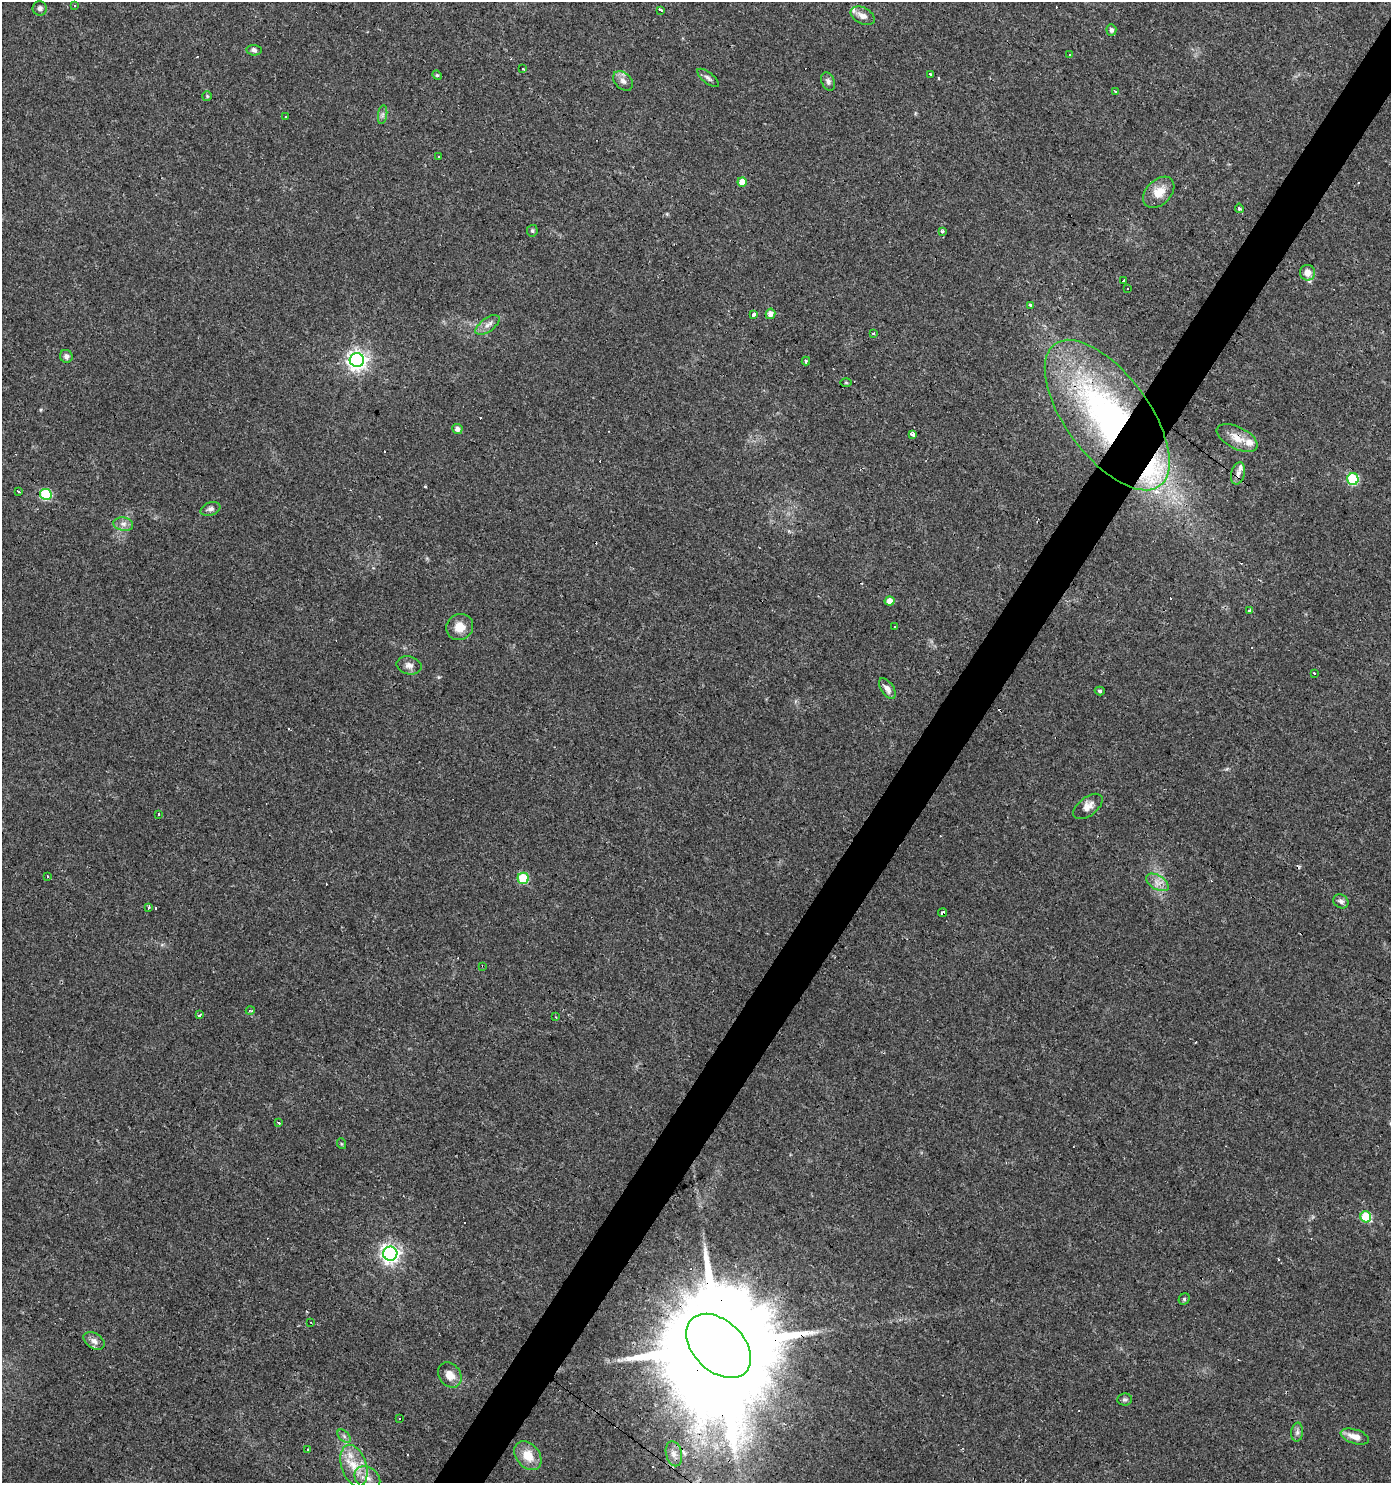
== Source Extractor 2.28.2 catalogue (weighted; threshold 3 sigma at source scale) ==
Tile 10 of 4 x 4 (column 2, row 3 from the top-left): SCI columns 1573-2961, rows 1489-2969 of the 5986 x 5932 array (HDU 1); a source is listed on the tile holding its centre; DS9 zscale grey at full resolution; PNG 1393 x 1485 px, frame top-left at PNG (2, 2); each listed source drawn as its Kron ellipse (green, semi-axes under 4 px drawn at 4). Shown black and unused: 4% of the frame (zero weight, under 3 of 4 exposures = <1% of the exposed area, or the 3 px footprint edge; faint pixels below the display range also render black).
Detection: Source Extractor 2.28.2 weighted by HDU 2 'WHT'; one run over the whole footprint, this tile lists its part. Background 0.0318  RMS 0.0037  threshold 0.0166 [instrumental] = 3 sigma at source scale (4.5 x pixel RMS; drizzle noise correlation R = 1.50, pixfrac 1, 0.0396/0.0396 arcsec/px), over >= 5 px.
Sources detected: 114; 25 cosmic-ray / hot-pixel residue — neither listed nor drawn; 5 inside a brighter listed object's ellipse — not listed separately; the other 84 listed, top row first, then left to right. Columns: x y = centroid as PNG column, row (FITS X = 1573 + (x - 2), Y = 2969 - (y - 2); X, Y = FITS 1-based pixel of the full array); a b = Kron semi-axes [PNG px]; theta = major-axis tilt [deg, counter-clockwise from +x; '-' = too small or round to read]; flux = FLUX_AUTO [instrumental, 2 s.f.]
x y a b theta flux
75 5 3 3 - 1.2
40 8 7 7 - 1.1
661 10 4 3 - 9.2
863 16 13 8 -26 2.5
1111 30 5 5 - 1.1
254 50 7 5 -7 0.99
1069 54 3 3 - 0.67
523 68 3 2 - 0.53
437 75 5 4 - 0.53
930 75 4 3 - 1.2
708 78 13 5 -38 1.2
623 81 11 8 -45 2
828 81 9 6 -68 1.2
1115 91 3 3 - 0.74
207 96 5 5 - 0.49
383 115 9 4 81 1.1
286 117 3 3 - 0.6
438 157 3 2 - 0.46
742 182 5 4 - 4.1
1159 192 18 12 45 5.7
1239 208 5 4 - 1.4
532 231 6 5 - 0.66
942 231 4 4 - 0.75
1307 273 8 7 - 3.6
1123 280 3 3 - 1.7
1127 289 3 3 - 1.4
1030 305 4 3 - 0.89
754 314 3 3 - 4.8
770 314 5 5 - 3.1
487 325 14 6 37 2.2
873 333 3 2 - 0.76
66 356 6 6 - 1.4
357 360 7 7 - 190
806 361 4 3 - 0.77
846 383 5 3 - 0.35
1107 415 88 41 -53 130
457 429 5 5 - 1.7
913 434 4 3 - 18
1237 438 22 11 -26 5.2
1238 473 11 6 77 1.7
1353 479 6 5 - 30
19 492 3 3 - 1.7
46 494 6 5 - 28
210 509 10 6 21 1.3
123 524 10 6 -10 1.8
890 601 5 4 - 4.2
1250 610 4 3 - 2.1
460 627 14 12 34 5.1
895 627 3 2 - 0.63
409 665 12 9 -13 2
1314 673 3 2 - 0.84
887 689 12 6 -57 2
1100 691 5 4 - 0.55
1088 806 17 9 38 2.9
158 814 3 2 - 0.53
48 877 3 2 - 0.36
523 878 5 5 - 17
1157 882 12 7 -30 2.5
1341 901 8 6 -32 1.2
149 907 3 3 - 2.5
943 912 4 3 - 1.8
483 966 3 2 - 0.3
250 1011 4 3 - 0.4
200 1015 3 3 - 1.1
556 1017 3 2 - 0.49
279 1123 3 2 - 0.72
342 1144 5 3 - 0.35
1366 1217 5 5 - 17
390 1254 7 7 - 170
1184 1299 6 5 - 0.59
311 1322 3 2 - 0.97
94 1341 11 7 -32 2
718 1346 38 25 -44 17000
450 1375 13 10 -53 3.9
1125 1399 7 6 - 0.79
400 1419 3 3 - 1.5
1297 1432 9 6 83 1.2
344 1436 8 5 -46 0.88
1355 1437 15 7 -18 3.5
308 1449 3 3 - 1.3
674 1454 13 8 -76 2.5
528 1456 16 11 -50 6.5
354 1466 21 12 -72 7.5
367 1478 14 10 -35 3.6
Overlapping masked pixels (flux is a lower limit): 5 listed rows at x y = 1107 415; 1237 438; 943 912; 483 966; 718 1346